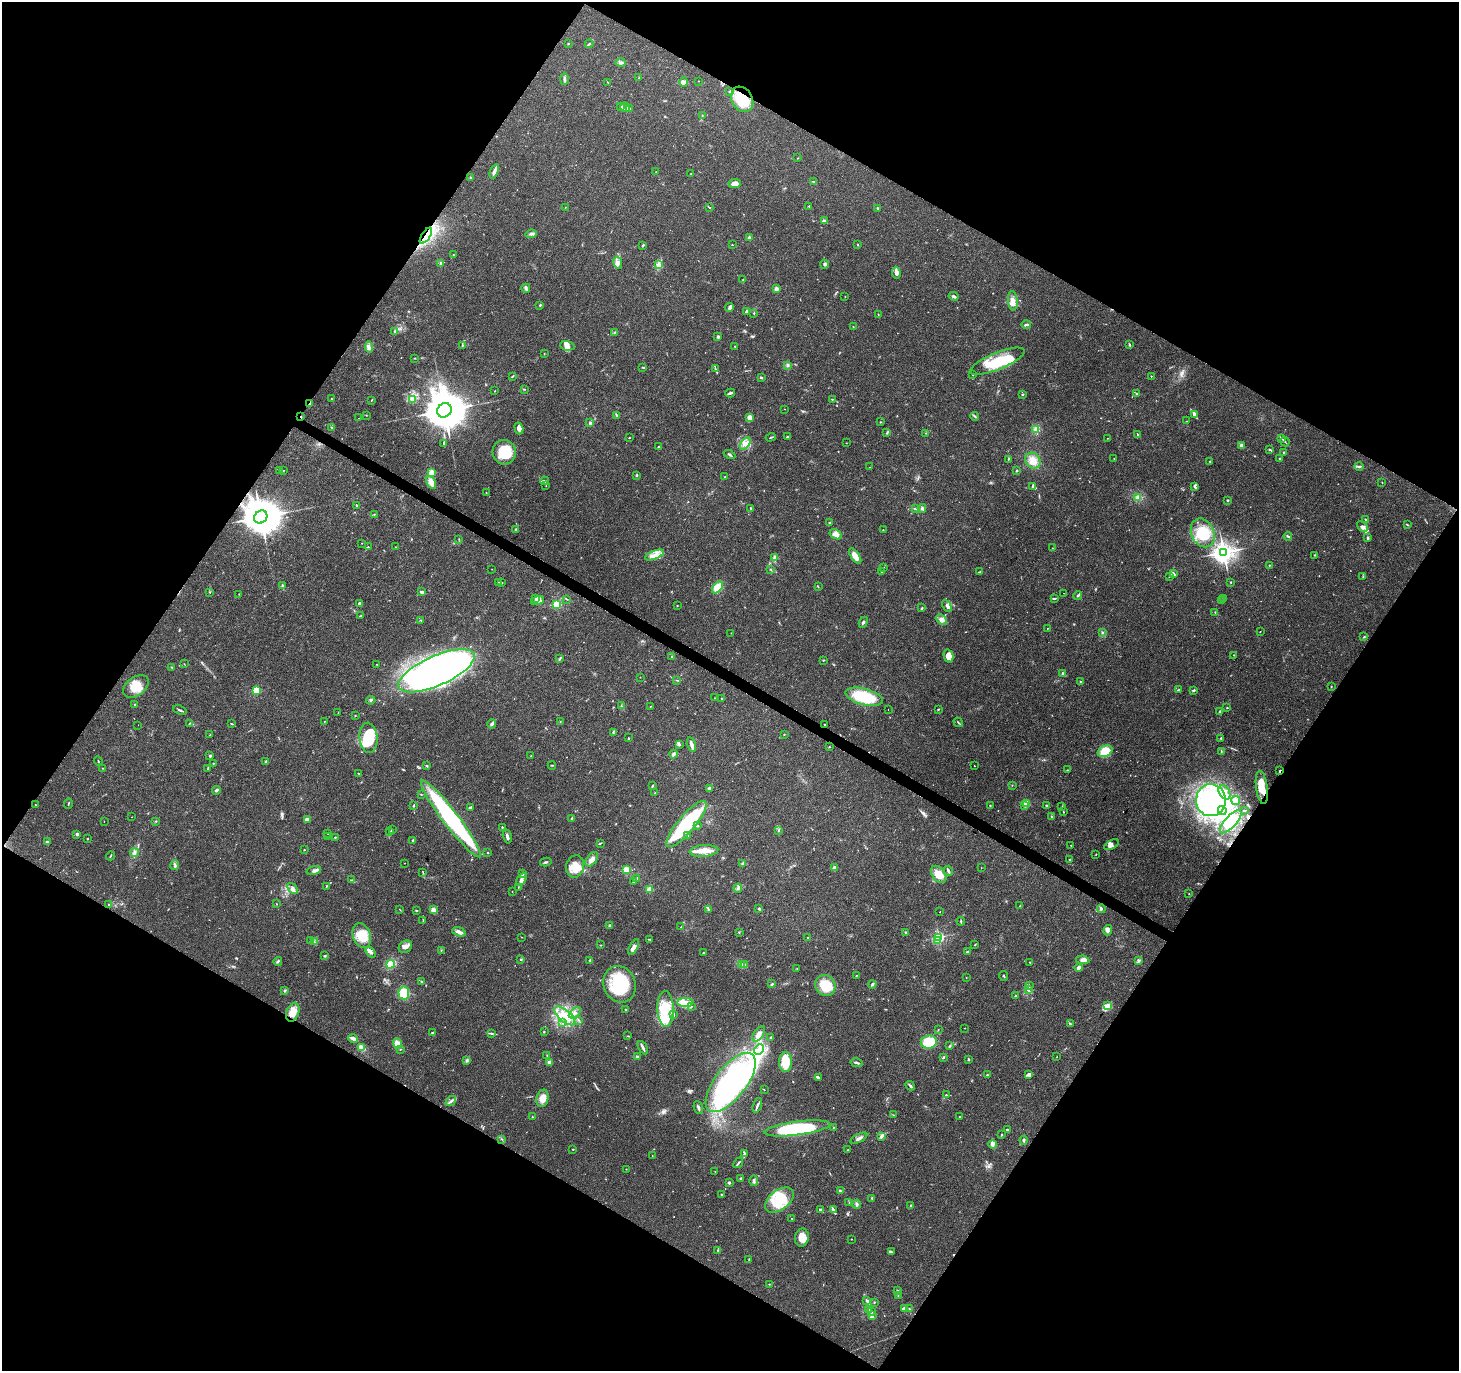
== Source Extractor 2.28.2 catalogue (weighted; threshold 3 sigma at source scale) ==
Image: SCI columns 42-5867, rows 246-5718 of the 5957 x 6001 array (HDU 1 of 3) = the unmasked area's bounding box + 8 px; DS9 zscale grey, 4 x 4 block average (1 PNG px = mean of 4 x 4 image px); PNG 1461 x 1373 px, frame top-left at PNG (2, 2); each listed source drawn as its Kron ellipse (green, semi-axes under 4 px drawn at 4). Shown black and unused: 48% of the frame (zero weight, under 3 of 4 exposures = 3% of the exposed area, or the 3 px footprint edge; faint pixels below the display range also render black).
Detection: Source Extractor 2.28.2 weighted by HDU 2 'WHT'. Background 0.0398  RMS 0.0029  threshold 0.0131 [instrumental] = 3 sigma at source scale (4.5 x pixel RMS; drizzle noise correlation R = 1.50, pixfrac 1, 0.0396/0.0396 arcsec/px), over >= 5 px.
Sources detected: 691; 6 too faint to see at this stretch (4 x 4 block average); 8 inside a brighter object's white glare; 5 cosmic-ray / hot-pixel residue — neither listed nor drawn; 12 coinciding with a brighter row at this scale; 63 inside a brighter listed object's ellipse — not listed separately; of the other 597, all 500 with FLUX_AUTO >= 0.518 (the completeness limit of this list) listed and drawn (97 fainter detections not listed), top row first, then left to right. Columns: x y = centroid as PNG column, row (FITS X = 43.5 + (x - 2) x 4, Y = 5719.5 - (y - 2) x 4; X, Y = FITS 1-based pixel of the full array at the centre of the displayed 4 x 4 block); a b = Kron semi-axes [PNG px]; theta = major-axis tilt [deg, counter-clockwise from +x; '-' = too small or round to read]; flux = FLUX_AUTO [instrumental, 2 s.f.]
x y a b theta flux
568 44 2 2 - 1.1
589 44 4 2 - 1.8
621 62 5 3 - 5.2
639 78 2 2 - 1.3
564 79 6 2 88 3.9
698 81 2 2 - 0.6
608 82 2 2 - 0.94
684 82 4 4 - 4.3
730 91 2 2 - 1.4
742 99 13 10 -59 56
621 106 3 2 - 2.1
625 107 5 3 - 8.9
629 109 3 2 - 1.6
702 116 3 2 - 1.6
798 158 2 2 - 0.63
494 171 7 3 68 6.3
656 172 2 2 - 0.75
691 174 2 2 - 0.7
470 177 2 2 - 1.5
813 181 3 2 - 1.1
735 184 6 4 4 13
809 206 2 2 - 2.1
565 207 2 2 - 0.54
710 208 2 2 - 1
877 208 2 2 - 6.9
824 221 3 2 - 8.8
531 234 6 3 9 4.2
426 236 9 3 57 14
749 237 2 2 - 14
643 245 3 2 - 2.2
732 245 2 2 - 0.52
858 245 2 2 - 1.4
453 254 2 2 - 0.79
618 263 6 3 -78 6.2
440 264 3 2 - 1.8
659 264 4 2 - 3.4
824 264 4 2 - 2.8
896 273 6 4 -86 7.1
743 280 3 2 - 1.2
526 288 4 3 - 3.6
776 289 2 2 - 32
954 296 5 3 - 3.9
845 297 2 2 - 0.6
1013 301 9 5 -85 11
540 305 2 2 - 1.8
730 307 4 2 - 3.5
747 312 2 2 - 18
754 313 2 2 - 3.3
878 314 2 2 - 0.88
1026 325 5 2 - 2.6
853 326 2 2 - 0.72
394 331 3 2 - 1.7
615 332 3 2 - 1.7
718 337 2 2 - 14
463 345 2 2 - 0.79
1129 345 3 2 - 2.1
567 346 7 4 -9 7.8
735 346 3 2 - 1.4
369 347 6 3 -85 4.6
544 354 2 2 - 0.82
415 358 2 2 - 0.55
997 361 29 8 22 74
788 365 3 2 - 2.1
643 367 4 2 - 1.5
715 369 2 2 - 0.84
973 375 2 2 - 1.1
513 376 4 2 - 1.2
1151 376 2 2 - 2
761 377 3 2 - 2.5
525 389 2 2 - 0.77
495 391 2 2 - 0.65
730 393 5 2 - 5
1137 394 3 2 - 1.1
1022 395 2 2 - 1.2
332 399 2 2 - 0.56
413 399 3 2 - 1.8
832 399 2 2 - 1.1
372 400 3 2 - 0.83
310 404 3 2 - 1.7
785 409 2 2 - 0.55
444 410 8 6 44 8100
1194 414 3 3 - 4.8
366 415 2 2 - 0.57
617 415 4 2 - 2.3
975 416 4 2 - 2.5
301 417 2 2 - 2.1
359 418 2 2 - 0.79
749 418 4 3 - 13
1187 421 3 2 - 1
880 422 2 2 - 1.1
590 423 4 3 - 5
332 427 2 2 - 0.86
519 428 6 3 -72 8.8
1036 430 2 2 - 1.1
887 433 2 2 - 0.8
926 433 2 2 - 0.7
1137 434 3 2 - 1
771 437 5 2 - 1.7
787 437 2 2 - 2
630 438 2 2 - 0.68
1107 438 2 2 - 0.9
1282 439 4 2 - 2.6
1285 442 5 2 - 1.9
444 443 3 2 - 1.1
846 443 2 2 - 0.57
745 444 7 4 55 9.1
1241 446 3 3 - 8.2
658 447 3 2 - 1.3
1269 449 3 2 - 1.8
504 452 12 11 - 56
1284 452 2 2 - 3.6
730 455 6 2 -28 2.6
1114 458 2 2 - 0.72
1008 459 3 2 - 1.1
1279 459 3 2 - 1.3
1033 461 8 7 - 15
1210 461 2 2 - 1.3
1359 466 4 3 - 3.4
869 467 2 2 - 0.69
279 470 2 2 - 0.79
283 470 2 2 - 0.64
1017 471 2 2 - 1.1
432 473 2 2 - 90
636 475 3 2 - 2.1
725 477 2 2 - 1.6
545 481 4 2 - 3.6
431 482 7 4 -60 16
1382 482 2 2 - 0.65
546 486 2 2 - 0.62
1194 486 3 2 - 2
1033 487 3 3 - 2.9
486 492 2 2 - 0.86
1138 498 4 2 - 2.6
1228 500 2 2 - 1.7
357 505 3 2 - 3.4
916 508 4 2 - 1.7
922 508 4 3 - 3.7
751 509 3 2 - 2.1
374 514 2 2 - 0.6
261 517 7 6 - 8100
1365 519 4 2 - 1.4
830 522 2 2 - 2
1407 525 3 2 - 1.3
1362 527 6 4 -42 6.1
515 529 3 2 - 1.3
883 530 2 2 - 1
1203 533 15 11 -66 54
836 534 7 4 -31 13
1288 536 4 2 - 2.7
1368 538 2 2 - 3.3
459 539 2 2 - 0.62
362 543 2 2 - 0.52
368 547 2 2 - 1.1
396 547 2 2 - 0.74
1052 548 2 2 - 0.75
1224 552 3 3 - 1500
654 555 10 3 21 12
1315 555 2 2 - 0.79
855 556 9 4 -55 20
774 558 2 2 - 0.92
1269 565 2 2 - 1.1
883 567 2 2 - 0.78
492 569 2 2 - 0.55
771 569 2 2 - 1
881 571 3 2 - 2.2
979 572 3 2 - 0.81
1173 574 3 2 - 7.5
1169 576 4 2 - 1.3
1363 577 2 2 - 0.82
499 582 2 2 - 0.8
1231 582 3 2 - 0.94
501 583 3 2 - 1.8
282 585 3 2 - 1.7
717 587 7 4 50 29
818 587 2 2 - 0.62
210 592 2 2 - 0.88
422 592 3 2 - 6.3
1064 593 2 2 - 1.3
239 594 2 2 - 0.82
1078 595 4 2 - 2.7
535 598 4 3 - 2.8
1054 598 4 2 - 2.3
1223 598 2 2 - 0.8
567 599 2 2 - 0.79
538 601 7 3 17 5.3
1221 601 3 2 - 1.1
359 603 2 2 - 11
557 604 2 2 - 170
677 605 2 2 - 0.81
947 606 6 3 -65 4.4
922 608 4 2 - 1.7
1215 612 2 2 - 1.1
361 616 4 2 - 2
421 620 2 2 - 2
942 620 6 4 -41 6.4
863 622 6 3 66 3.1
1048 628 2 2 - 2.4
1260 631 2 2 - 0.69
1103 632 3 2 - 1.8
731 633 2 2 - 0.61
1364 637 2 2 - 1.2
1234 655 2 2 - 1
948 656 6 5 - 18
672 657 3 2 - 1.4
560 659 2 2 - 1.5
824 660 2 2 - 0.63
184 664 2 2 - 0.63
377 664 2 2 - 0.74
172 667 2 2 - 1.7
436 671 41 14 24 1000
1063 674 4 2 - 3.4
640 677 2 2 - 0.8
677 680 3 2 - 1.2
1080 682 2 2 - 0.95
136 686 14 9 36 31
1331 687 2 2 - 0.75
256 690 2 2 - 110
1178 690 4 2 - 1.3
1193 690 3 2 - 2.4
864 697 19 8 -15 82
715 698 2 2 - 0.52
721 698 2 2 - 1.4
371 700 4 2 - 2.7
135 705 2 2 - 5.7
621 705 2 2 - 0.88
650 706 2 2 - 0.56
1227 708 2 2 - 0.9
888 709 2 2 - 0.52
938 709 2 2 - 1.9
180 710 7 2 -22 2.9
338 712 2 2 - 0.6
1220 712 4 2 - 1.9
355 716 2 2 - 1.1
560 721 2 2 - 0.75
324 722 2 2 - 0.64
958 722 5 2 - 1.6
189 723 3 2 - 1.2
231 724 3 2 - 1.3
492 724 5 3 - 3.6
138 725 2 2 - 0.97
825 725 2 2 - 1.1
613 732 3 2 - 1.8
784 734 2 2 - 0.7
210 735 2 2 - 0.64
368 738 15 9 -85 78
629 738 2 2 - 0.83
1221 738 2 2 - 4.9
679 744 4 3 - 3.6
691 744 8 3 -76 6.9
829 747 3 2 - 0.59
1105 751 8 5 26 55
1221 751 3 2 - 1.1
673 754 4 3 - 3.5
210 756 3 3 - 2.1
531 756 2 2 - 0.59
98 761 4 2 - 1.3
266 761 4 2 - 1.6
213 763 2 2 - 1
552 765 4 2 - 1.1
427 766 2 2 - 1.3
974 766 2 2 - 0.54
103 768 2 2 - 0.59
208 768 4 2 - 1.7
1067 770 2 2 - 0.77
1280 770 3 2 - 1.3
358 773 3 2 - 0.99
1012 785 2 2 - 0.61
652 786 3 2 - 1.7
1262 787 16 5 -83 26
709 788 2 2 - 4.6
216 790 4 2 - 4
1224 792 8 5 -59 10
655 793 2 2 - 1.1
421 795 2 2 - 0.76
1211 800 16 15 - 110
1236 800 5 3 - 6
1027 803 2 2 - 71
68 804 5 2 - 1.4
35 805 2 2 - 0.98
413 805 3 2 - 1.5
990 805 2 2 - 1.3
1025 805 2 2 - 13
1046 805 2 2 - 1.9
1062 806 2 2 - 0.56
470 807 4 2 - 2.1
1222 811 4 3 - 4.1
1245 811 2 2 - 0.88
1063 812 2 2 - 1.2
132 817 2 2 - 1.1
1051 817 2 2 - 0.94
307 819 4 2 - 7.1
451 819 48 8 -53 310
572 819 2 2 - 20
104 821 2 2 - 0.53
155 821 3 2 - 0.95
1231 822 15 5 48 29
686 824 29 8 50 160
697 826 2 2 - 2.1
502 827 2 2 - 3.1
392 830 2 2 - 1
779 831 2 2 - 0.67
389 832 2 2 - 1.4
77 834 2 2 - 14
328 834 2 2 - 0.57
688 835 2 2 - 0.96
507 836 7 2 -75 6.2
327 837 2 2 - 0.77
335 837 2 2 - 1.6
87 839 2 2 - 2.9
413 840 2 2 - 2.5
47 842 3 2 - 4.4
601 843 2 2 - 1.1
1071 845 2 2 - 0.59
1112 845 8 4 29 6.6
304 850 2 2 - 1.2
704 851 14 6 5 18
134 853 4 2 - 3.1
487 853 2 2 - 3.8
1096 854 2 2 - 0.85
110 856 4 2 - 1.3
592 859 8 5 52 8
1070 860 3 2 - 1.6
546 862 6 2 13 2.5
404 863 2 2 - 0.52
743 864 4 3 - 3.1
175 865 5 2 - 2.5
575 866 11 9 80 25
834 868 2 2 - 28
981 868 2 2 - 0.6
627 870 4 2 - 18
314 871 7 3 14 6.7
948 871 5 2 - 3.8
423 872 2 2 - 0.75
522 874 3 2 - 2.9
939 874 10 6 -53 28
637 878 2 2 - 1.3
521 879 7 3 58 5.6
351 880 3 2 - 1.7
633 882 4 2 - 1.3
326 886 3 2 - 0.98
518 887 2 2 - 0.61
293 888 6 3 -46 4.8
738 888 4 3 - 2.9
650 889 2 2 - 63
512 892 2 2 - 0.58
1189 894 2 2 - 0.55
108 904 2 2 - 0.73
276 904 2 2 - 0.67
1020 906 3 2 - 0.69
708 909 3 2 - 1.7
759 909 3 3 - 2.3
1101 909 4 2 - 2.2
400 910 2 2 - 0.69
433 910 3 3 - 9.5
416 911 2 2 - 1.2
940 912 2 2 - 2.3
423 920 3 2 - 1
961 921 4 2 - 1.7
609 925 3 2 - 1.8
681 927 2 2 - 0.9
1108 930 5 3 - 8.3
459 932 7 3 -19 8.8
739 932 2 2 - 1.1
906 933 3 2 - 1.5
362 936 13 8 -71 40
522 937 2 2 - 0.67
939 937 2 2 - 280
808 938 2 2 - 1.6
650 939 2 2 - 0.77
937 940 2 2 - 16
310 941 2 2 - 0.62
314 942 2 2 - 1.6
975 944 2 2 - 0.71
601 945 2 2 - 0.63
405 947 7 5 35 7.8
634 947 8 4 62 13
441 950 2 2 - 0.7
371 952 6 3 -52 6.1
968 952 3 2 - 2.6
703 953 3 2 - 2
325 956 3 2 - 1.5
521 960 2 2 - 1
590 960 2 2 - 3.3
1083 960 7 4 -8 6.2
278 961 4 3 - 2.4
1139 961 3 2 - 2.9
1030 962 2 2 - 0.97
390 964 4 4 - 14
742 964 2 2 - 1.6
745 965 3 2 - 2
797 968 2 2 - 1
1079 968 4 2 - 7
857 975 3 2 - 0.98
1004 976 5 2 - 1.6
966 978 2 2 - 0.58
422 982 4 2 - 2.2
620 984 18 16 -70 94
772 984 2 2 - 1
872 984 4 3 - 2.5
825 986 11 9 -59 51
1029 986 2 2 - 1.4
1028 990 4 3 - 3
285 991 4 2 - 2.2
404 993 6 5 - 31
1016 996 3 2 - 1.6
685 1002 8 4 0 13
691 1006 2 2 - 1.1
1107 1006 4 4 - 11
626 1009 3 2 - 1.2
665 1009 18 8 -88 40
293 1012 10 6 69 19
575 1013 7 4 41 6.7
674 1014 3 2 - 1.5
565 1016 12 6 -41 26
578 1020 2 2 - 1.1
562 1023 3 2 - 2.4
1070 1024 3 2 - 1.4
965 1028 2 2 - 0.78
938 1030 2 2 - 0.7
544 1031 2 2 - 0.77
432 1033 2 2 - 1.3
491 1033 3 2 - 1.6
759 1034 8 4 57 9.9
628 1036 3 2 - 0.97
771 1038 2 2 - 9
353 1039 5 2 - 9.8
929 1042 8 6 6 49
397 1044 5 4 - 12
950 1045 3 2 - 1.1
361 1048 3 3 - 14
643 1048 7 2 -61 4.6
400 1049 3 2 - 0.96
759 1049 6 3 52 6.5
547 1055 2 2 - 1.8
637 1057 3 2 - 3.4
944 1057 2 2 - 2.2
1057 1057 2 2 - 0.57
968 1059 2 2 - 2.2
467 1060 3 2 - 1.6
786 1062 10 6 88 40
550 1063 3 3 - 11
857 1063 6 2 -13 3.4
1029 1074 3 3 - 5.2
987 1075 2 2 - 1.8
818 1077 3 2 - 4.4
731 1082 35 16 52 470
910 1086 5 2 - 2.8
764 1090 3 2 - 0.71
946 1095 2 2 - 1.2
542 1098 9 6 76 17
451 1101 6 2 39 2.5
757 1105 8 2 72 4.2
698 1108 7 2 -69 3.7
893 1115 2 2 - 0.93
532 1117 2 2 - 0.84
960 1117 2 2 - 1.3
833 1127 3 2 - 1.3
797 1128 33 7 7 130
1007 1129 3 2 - 1.6
1001 1134 2 2 - 0.71
881 1137 4 3 - 3.4
859 1138 9 2 27 5.2
502 1139 3 2 - 1.2
1024 1140 4 3 - 2.5
992 1144 4 4 - 4.7
573 1149 2 2 - 0.79
848 1150 2 2 - 0.86
744 1153 4 3 - 2.3
652 1156 2 2 - 0.68
738 1163 6 2 50 2.3
626 1169 2 2 - 0.76
715 1171 2 2 - 0.77
741 1179 2 2 - 11
754 1181 5 2 - 3.4
729 1183 2 2 - 10
840 1191 2 2 - 2.7
721 1194 2 2 - 1.3
872 1198 3 2 - 2.2
779 1200 16 9 37 65
849 1203 2 2 - 0.65
857 1204 4 3 - 3.2
910 1206 3 2 - 1.6
820 1210 3 3 - 3.9
833 1210 4 2 - 3.8
792 1218 2 2 - 0.59
802 1238 9 7 78 20
851 1239 2 2 - 1.1
718 1250 2 2 - 1.2
891 1252 3 2 - 2.1
749 1259 2 2 - 0.86
769 1284 2 2 - 0.82
897 1290 4 2 - 1.4
898 1296 2 2 - 0.81
866 1300 4 2 - 1.9
874 1302 2 2 - 0.84
868 1309 3 3 - 3.1
904 1309 4 3 - 4.6
909 1309 2 2 - 1.3
871 1312 2 2 - 2.3
872 1316 3 3 - 3.2
Overlapping masked pixels (flux is a lower limit): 8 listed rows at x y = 742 99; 426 236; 310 404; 301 417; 261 517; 1280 770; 1262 787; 1231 822
Diffuse or blended objects may show on this block-average render without a row.